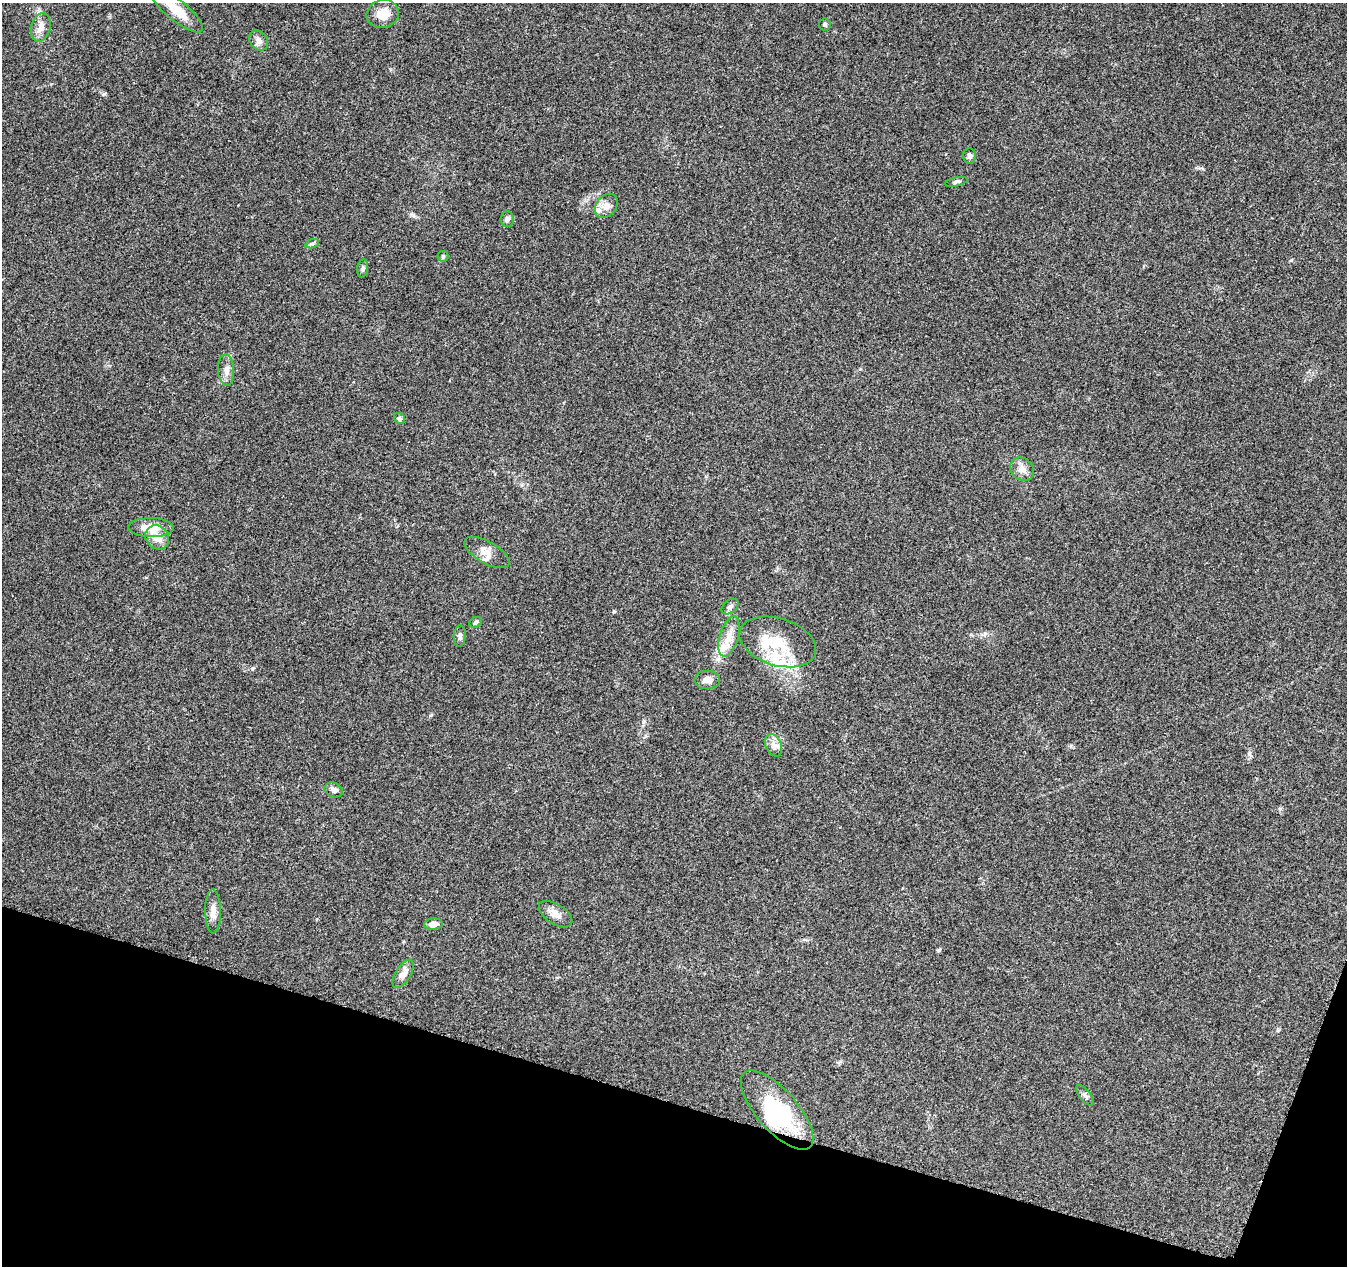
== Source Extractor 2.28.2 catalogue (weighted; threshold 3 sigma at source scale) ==
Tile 15 of 4 x 4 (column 3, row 4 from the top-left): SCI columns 2711-4055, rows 287-1550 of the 5411 x 5567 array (HDU 1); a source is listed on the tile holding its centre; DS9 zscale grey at full resolution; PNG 1349 x 1268 px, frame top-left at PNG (2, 3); each listed source drawn as its Kron ellipse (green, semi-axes under 4 px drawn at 4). Shown black and unused: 14% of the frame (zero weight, under 3 of 5 exposures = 1% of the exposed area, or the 3 px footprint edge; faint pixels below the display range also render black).
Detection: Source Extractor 2.28.2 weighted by HDU 2 'WHT'; one run over the whole footprint, this tile lists its part. Background 0.103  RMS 0.0053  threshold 0.0238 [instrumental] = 3 sigma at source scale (4.5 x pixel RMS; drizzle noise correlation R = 1.50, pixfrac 1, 0.0396/0.0396 arcsec/px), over >= 5 px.
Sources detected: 40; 2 inside a brighter object's white glare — neither listed nor drawn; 6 inside a brighter listed object's ellipse — not listed separately; the other 32 listed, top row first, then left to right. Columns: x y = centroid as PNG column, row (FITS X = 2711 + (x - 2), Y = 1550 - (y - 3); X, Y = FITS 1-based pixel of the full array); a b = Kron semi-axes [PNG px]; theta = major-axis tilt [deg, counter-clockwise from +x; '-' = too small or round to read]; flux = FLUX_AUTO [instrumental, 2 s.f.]
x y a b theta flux
177 10 32 10 -39 12
383 14 16 14 13 8
825 24 6 5 - 1
41 27 14 9 74 4.2
259 41 11 8 -53 2.7
969 156 8 6 -88 1.4
956 182 11 4 12 1.2
606 206 13 10 51 3.7
507 219 7 7 - 1.6
312 244 7 4 18 0.93
443 256 5 5 - 0.79
363 268 9 5 80 1.3
226 370 16 8 -87 3.5
400 419 6 5 - 1.1
1022 469 13 10 -41 3.9
151 528 23 9 -1 10
157 537 12 11 - 5.6
487 553 25 11 -30 5.4
730 607 9 6 38 1.7
476 622 6 5 - 1.2
460 636 10 6 87 1.5
729 636 21 9 73 6.5
778 642 39 23 -18 22
707 680 12 9 0 3.4
774 745 11 8 -67 3
334 790 9 7 -24 1.8
213 911 22 8 -89 4.4
556 914 19 10 -33 4.4
433 924 9 5 6 2.7
403 974 16 7 58 3.5
1085 1095 12 5 -52 1.7
777 1110 50 20 -49 38
Overlapping masked pixels (flux is a lower limit): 1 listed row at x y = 777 1110
Isophote crosses this tile's border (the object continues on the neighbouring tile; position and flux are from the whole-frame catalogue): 1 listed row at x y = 177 10
Unlisted compact peaks at least as high as the median listed source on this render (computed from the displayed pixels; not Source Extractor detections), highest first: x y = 252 669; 939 950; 413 215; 614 611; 643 722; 1291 260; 431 715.